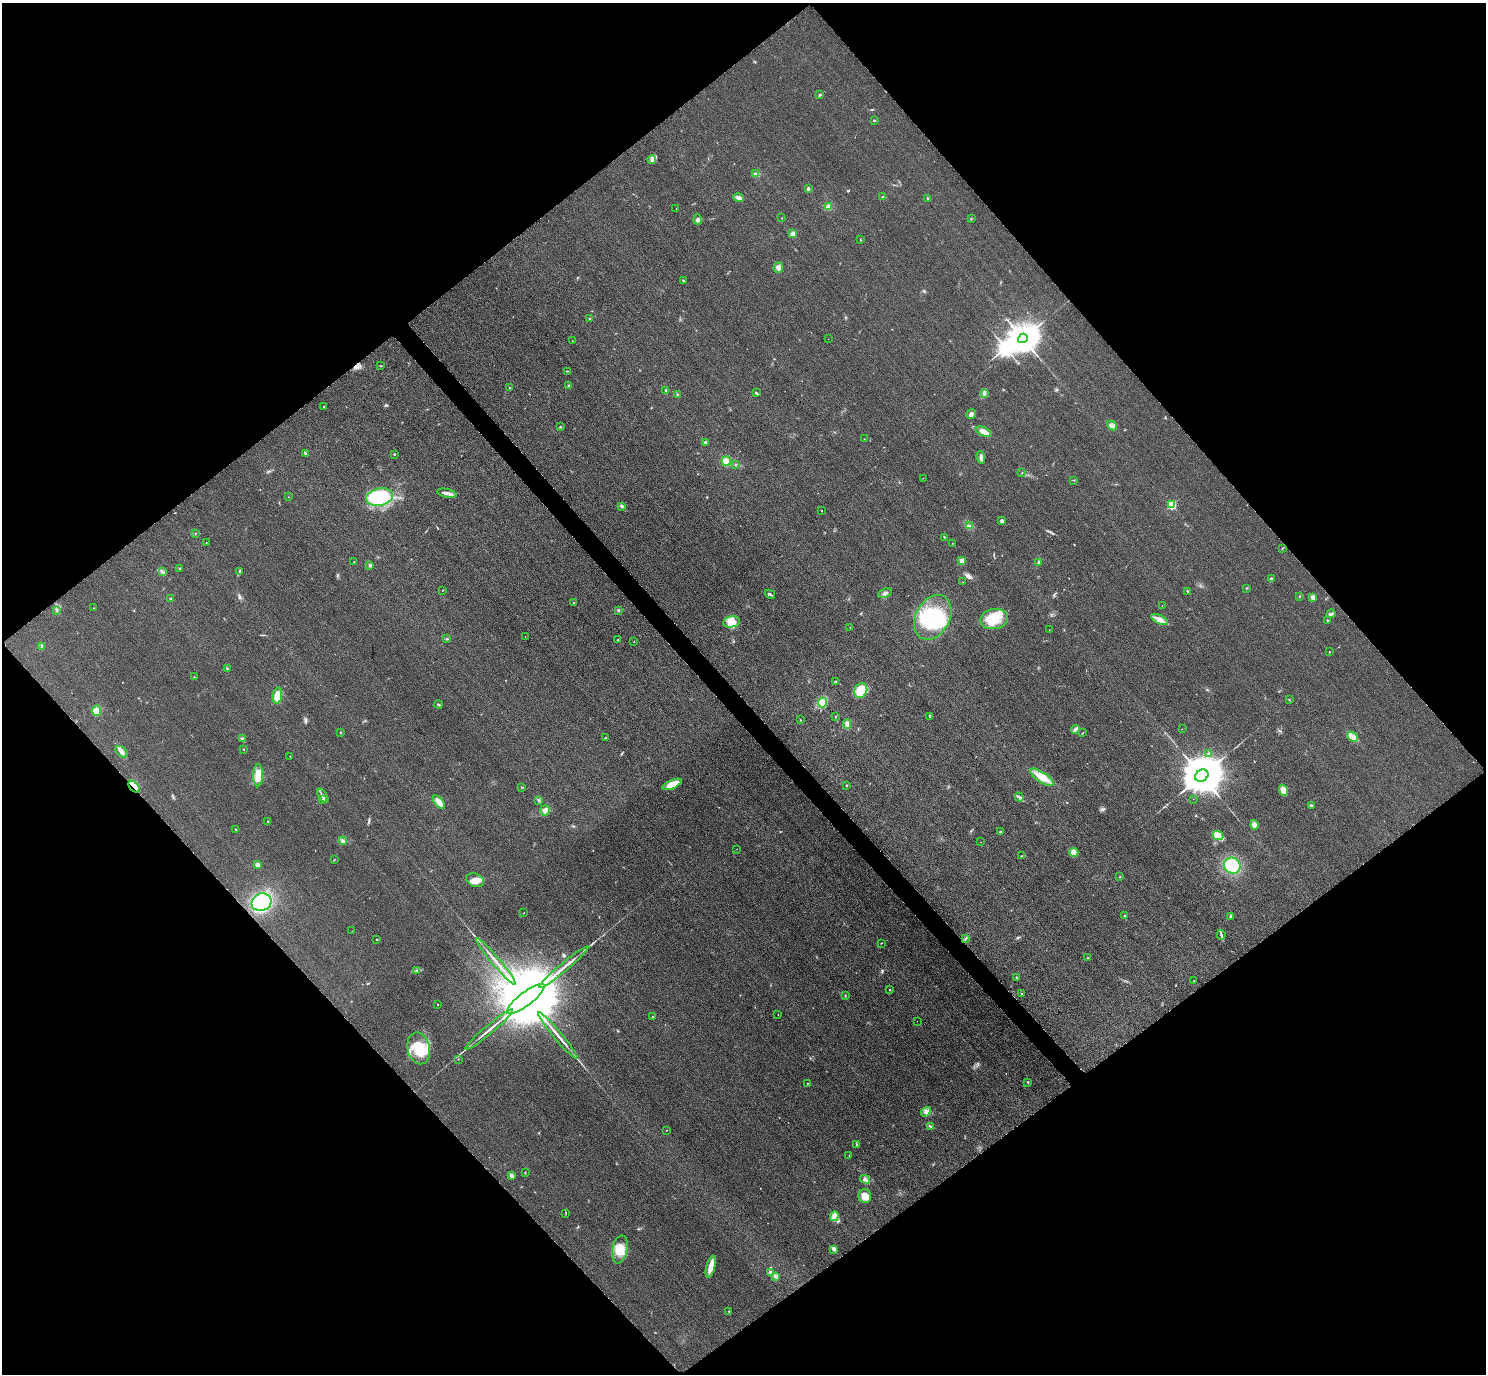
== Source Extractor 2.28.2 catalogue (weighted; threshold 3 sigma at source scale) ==
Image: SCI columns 31-5966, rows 326-5811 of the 5997 x 5994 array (HDU 1 of 3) = the unmasked area's bounding box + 8 px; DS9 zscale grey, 4 x 4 block average (1 PNG px = mean of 4 x 4 image px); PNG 1488 x 1376 px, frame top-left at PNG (2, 3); each listed source drawn as its Kron ellipse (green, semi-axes under 4 px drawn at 4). Shown black and unused: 51% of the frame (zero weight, under 3 of 4 exposures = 3% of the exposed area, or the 3 px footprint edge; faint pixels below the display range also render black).
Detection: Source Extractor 2.28.2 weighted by HDU 2 'WHT'. Background 0.0556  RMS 0.019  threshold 0.0835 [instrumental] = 3 sigma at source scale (4.5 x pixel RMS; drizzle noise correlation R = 1.50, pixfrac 1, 0.05/0.05 arcsec/px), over >= 5 px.
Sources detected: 203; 2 inside a brighter object's white glare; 1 cosmic-ray / hot-pixel residue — neither listed nor drawn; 6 inside a brighter listed object's ellipse — not listed separately; the other 194 listed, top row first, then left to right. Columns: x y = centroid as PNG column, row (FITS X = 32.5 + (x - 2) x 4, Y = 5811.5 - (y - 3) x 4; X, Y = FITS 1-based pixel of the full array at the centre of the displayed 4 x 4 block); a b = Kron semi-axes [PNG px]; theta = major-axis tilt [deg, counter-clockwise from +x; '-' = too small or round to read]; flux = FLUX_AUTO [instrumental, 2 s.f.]
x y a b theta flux
820 95 2 2 - 10
874 120 3 2 - 9.6
652 159 4 3 - 27
756 174 3 3 - 26
808 188 3 2 - 16
883 197 3 2 - 15
739 198 5 3 - 38
928 198 3 2 - 9.9
828 206 4 3 - 37
676 208 2 2 - 2.1
782 218 2 2 - 2.8
971 218 2 2 - 6.1
698 219 5 4 - 28
793 234 4 3 - 44
861 240 2 2 - 4.1
778 268 5 4 - 53
684 280 3 2 - 8.1
590 319 2 2 - 4.5
1023 338 5 4 - 26000
828 339 2 2 - 1.7
572 341 2 2 - 2
381 366 2 2 - 4.6
567 371 2 2 - 4.9
569 386 2 2 - 7.7
509 388 2 2 - 3.7
666 391 3 2 - 19
756 393 3 2 - 12
984 393 4 3 - 21
677 394 2 2 - 22
324 407 2 2 - 11
971 414 5 3 - 42
1112 425 5 4 - 44
560 427 2 2 - 11
984 432 8 4 -23 93
864 439 2 2 - 2.6
705 442 3 2 - 19
305 453 3 2 - 14
394 454 2 2 - 6.4
981 457 6 3 -80 29
726 461 5 4 - 81
736 465 3 2 - 6.8
1022 473 2 2 - 2.9
923 478 2 2 - 2.2
1074 480 2 2 - 5.1
447 493 10 3 -12 45
288 497 2 2 - 6.3
380 497 14 8 11 740
1172 505 2 2 - 910
622 506 3 2 - 13
822 510 2 2 - 5.4
1002 521 4 3 - 18
969 526 4 2 - 12
195 534 2 2 - 3.1
945 537 3 2 - 7.6
206 542 2 2 - 3.2
952 543 2 2 - 5
1282 548 4 2 - 7.7
962 561 2 2 - 270
354 562 2 2 - 6.9
1038 563 3 2 - 12
370 565 2 2 - 64
180 568 2 2 - 5.9
240 571 3 2 - 6.3
162 572 3 2 - 36
1271 578 3 2 - 13
962 582 2 2 - 2.5
1247 588 2 2 - 6
442 590 2 2 - 3.1
1188 591 3 2 - 21
885 593 7 3 22 26
770 594 5 2 - 18
1299 596 2 2 - 7.5
1313 597 3 3 - 46
171 599 3 2 - 8.6
573 603 2 2 - 3.5
1162 606 2 2 - 2.4
93 608 2 2 - 3.2
56 610 2 2 - 14
618 610 2 2 - 11
1331 614 4 3 - 24
933 617 24 17 61 760
994 619 14 10 10 240
1160 619 9 3 -25 67
1327 620 2 2 - 6.2
731 622 8 5 10 91
850 627 2 2 - 2.8
1049 630 2 2 - 2.6
525 637 2 2 - 1.8
447 639 2 2 - 7.1
618 639 2 2 - 24
634 642 2 2 - 2.2
42 646 4 3 - 19
1329 652 2 2 - 9.4
227 669 2 2 - 6.8
194 677 2 2 - 4.3
836 682 3 2 - 9.1
861 690 8 6 66 230
278 696 8 4 82 140
1289 700 2 2 - 5.2
822 702 5 4 - 53
438 705 4 2 - 13
96 711 5 4 - 110
930 716 3 2 - 9.7
836 717 2 2 - 5.2
800 720 2 2 - 4.9
847 724 5 4 - 38
1075 729 4 3 - 23
1182 729 2 2 - 2
340 732 2 2 - 5.8
1083 733 3 2 - 5.7
1352 737 6 3 -43 190
243 738 3 2 - 7.7
605 738 2 2 - 4.4
244 749 2 2 - 13
121 752 7 4 -43 43
1209 753 4 2 - 11
290 756 2 2 - 3.8
258 775 11 5 89 140
1202 776 7 5 31 60000
1042 777 14 5 -33 130
672 784 10 4 23 170
847 785 2 2 - 5.5
134 787 7 2 -46 29
522 787 2 2 - 6.2
1284 790 6 4 -68 82
323 796 8 2 -56 34
1019 797 5 2 - 18
1193 799 2 2 - 1.9
323 800 3 2 - 8.5
538 800 2 2 - 4.1
439 802 8 3 -50 130
1311 805 4 3 - 15
545 810 5 4 - 53
268 822 3 2 - 6.4
1254 825 5 2 - 24
235 829 2 2 - 6.7
1000 832 3 2 - 12
1218 836 5 4 - 130
343 841 4 3 - 22
981 842 2 2 - 2.4
737 849 2 2 - 2
1074 852 4 4 - 76
1022 856 3 2 - 6.2
334 860 2 2 - 3.1
257 865 3 3 - 35
1232 866 8 8 - 400
1120 877 2 2 - 8.6
475 880 9 6 -22 89
262 902 10 8 23 830
524 913 2 2 - 5.5
1125 916 2 2 - 16
1231 916 2 2 - 83
352 931 2 2 - 3.8
1221 935 5 2 - 16
966 938 3 2 - 9.3
377 940 3 2 - 3.1
882 943 2 2 - 3.5
1088 958 2 2 - 6.7
496 961 30 2 -50 98
564 967 32 2 40 120
416 971 3 2 - 10
1016 977 2 2 - 6
1194 981 2 2 - 2.9
890 990 2 2 - 11
1021 993 2 2 - 17
845 996 2 2 - 4.1
526 999 23 6 37 350000
437 1004 2 2 - 11
778 1015 2 2 - 4.9
652 1016 2 2 - 4
917 1021 2 2 - 1.9
489 1030 31 2 40 100
558 1035 30 2 -50 100
419 1048 16 11 -78 390
458 1059 2 2 - 4.1
1028 1082 3 2 - 7.8
807 1083 2 2 - 3.6
926 1112 5 4 - 42
930 1126 3 2 - 9.3
666 1130 2 2 - 2.7
856 1145 2 2 - 7.8
849 1156 2 2 - 5.1
525 1172 2 2 - 8
512 1176 2 2 - 170
865 1179 5 3 - 25
865 1196 7 6 - 100
566 1213 3 2 - 6.2
834 1216 5 3 - 120
620 1249 14 7 78 160
834 1249 2 2 - 150
711 1267 11 4 75 120
770 1273 3 2 - 35
775 1276 3 2 - 8.6
729 1311 2 2 - 3.5
Overlapping masked pixels (flux is a lower limit): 1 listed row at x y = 134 787
Diffuse or blended objects may show on this block-average render without a row.